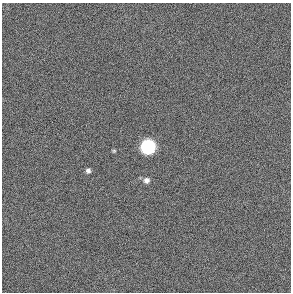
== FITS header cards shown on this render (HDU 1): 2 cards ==
NAXIS1  =                  289 / length of data axis 1
NAXIS2  =                  290 / length of data axis 2

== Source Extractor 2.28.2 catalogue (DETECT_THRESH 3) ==
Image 289 x 290 px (HDU 1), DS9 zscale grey, 1 PNG px = 1 image px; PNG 293 x 294 px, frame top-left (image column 1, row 290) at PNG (2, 3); no overlay
Background -0.613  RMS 63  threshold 189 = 3 sigma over >= 5 px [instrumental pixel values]
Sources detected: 4; all 4 listed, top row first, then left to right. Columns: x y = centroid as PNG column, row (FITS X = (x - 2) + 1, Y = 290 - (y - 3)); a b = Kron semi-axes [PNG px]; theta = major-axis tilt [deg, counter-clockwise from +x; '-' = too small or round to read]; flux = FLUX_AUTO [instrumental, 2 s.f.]
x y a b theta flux
148 147 7 7 - 1.3e+06
114 151 5 4 - 4.8e+03
88 170 6 5 - 1.2e+04
146 180 7 7 - 1.8e+04